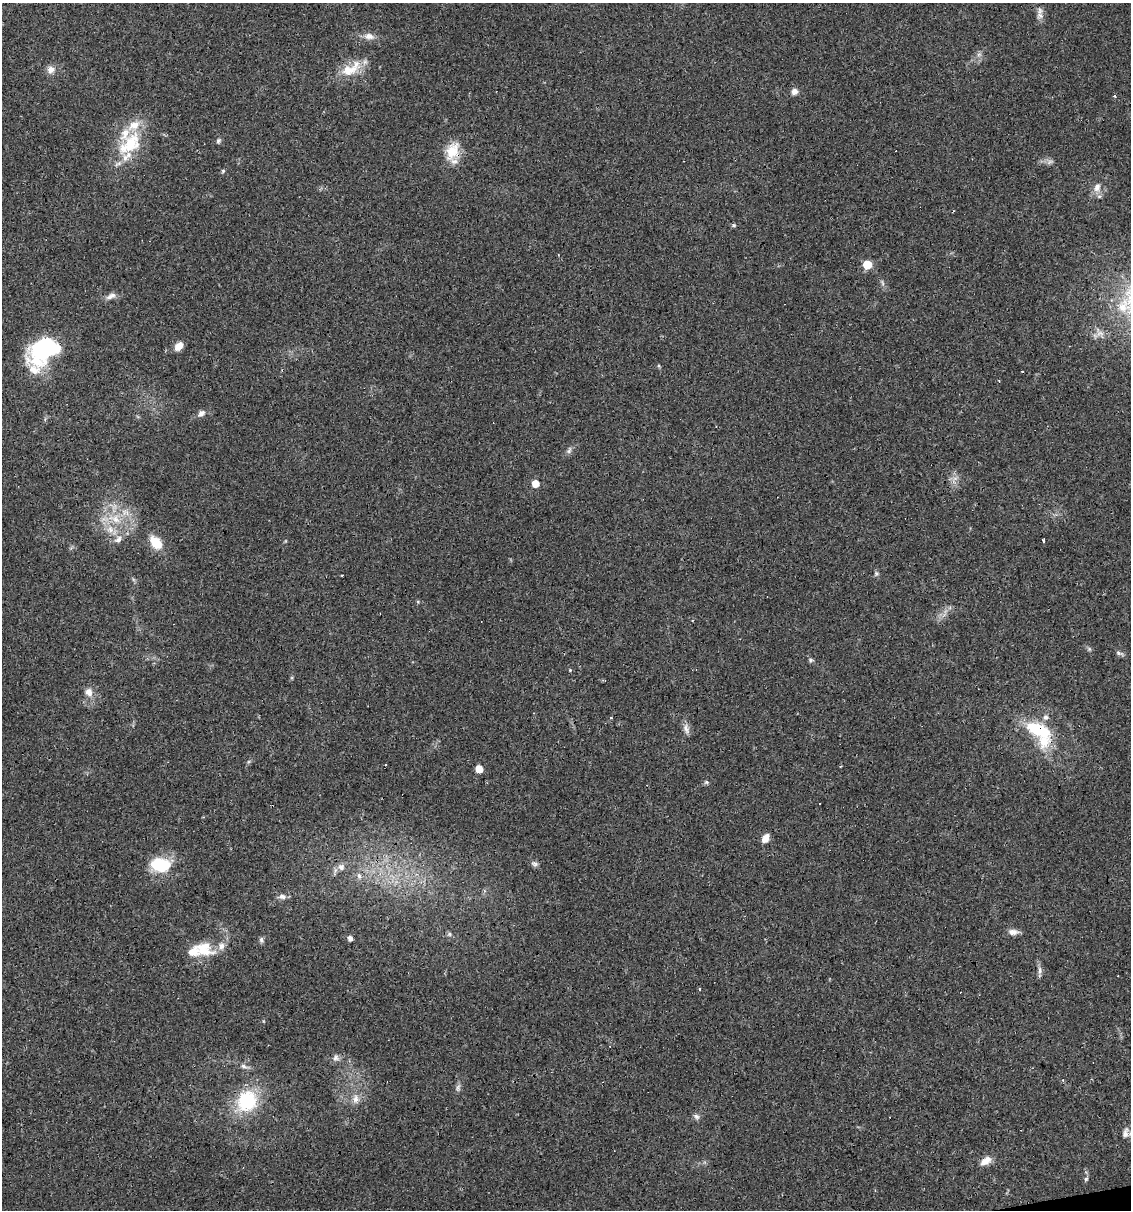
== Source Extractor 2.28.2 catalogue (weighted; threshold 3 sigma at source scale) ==
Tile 6 of 4 x 4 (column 2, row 2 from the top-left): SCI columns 1196-2324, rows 2417-3624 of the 4603 x 4832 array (HDU 1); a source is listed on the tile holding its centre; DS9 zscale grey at full resolution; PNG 1133 x 1212 px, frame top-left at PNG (2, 3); no overlay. Shown black and unused: <1% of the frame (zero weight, under 2 of 3 exposures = <1% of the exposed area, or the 3 px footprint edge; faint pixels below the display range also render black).
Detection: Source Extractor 2.28.2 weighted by HDU 2 'WHT'; one run over the whole footprint, this tile lists its part. Background 0.0829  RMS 0.0064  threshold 0.0286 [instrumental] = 3 sigma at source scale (4.5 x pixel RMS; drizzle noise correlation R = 1.50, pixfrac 1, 0.0396/0.0396 arcsec/px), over >= 5 px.
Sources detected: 81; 1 too faint to see at this stretch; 15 cosmic-ray / hot-pixel residue — not listed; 6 inside a brighter listed object's ellipse — not listed separately; the other 59 listed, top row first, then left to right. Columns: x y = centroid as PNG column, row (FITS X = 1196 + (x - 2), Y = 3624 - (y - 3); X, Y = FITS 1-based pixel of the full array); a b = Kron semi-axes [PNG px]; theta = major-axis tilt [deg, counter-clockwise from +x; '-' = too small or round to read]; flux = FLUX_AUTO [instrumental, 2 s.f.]
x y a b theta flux
1040 11 11 7 81 3.1
369 36 14 9 -12 4.3
979 54 7 4 19 1.3
351 69 33 14 33 15
51 70 10 9 - 3.9
794 92 8 7 - 2.9
1114 96 4 3 - 0.98
218 141 7 5 70 1.2
130 144 41 23 41 32
452 151 26 16 64 14
223 171 5 4 - 0.8
1097 187 13 8 69 4.5
734 225 6 5 - 0.93
867 265 5 5 - 21
113 295 10 8 43 3
178 346 10 7 50 6
43 350 34 21 47 75
201 413 11 7 39 2.6
569 450 10 5 65 1.8
535 483 5 5 - 9.7
115 519 21 11 -24 13
110 530 10 9 - 5
118 539 11 7 29 3.4
1043 540 3 2 - 1.8
156 543 11 7 -49 19
1119 653 10 5 -16 1.7
810 660 6 5 - 1.2
570 670 5 4 - 0.65
89 692 11 10 - 4.6
1045 717 7 7 - 2.2
686 729 15 7 -72 3.3
1039 730 32 14 -25 32
385 764 3 3 - 1.7
840 766 3 2 - 0.64
479 769 5 5 - 11
706 782 6 5 - 1
819 803 3 3 - 6.6
765 838 9 6 60 5.3
534 864 10 6 -24 1.9
160 865 20 13 -7 29
341 867 9 9 - 3.4
359 876 9 6 -80 2.1
282 897 11 7 0 2.7
1012 932 11 8 -3 3.9
449 934 6 5 - 1.1
350 938 5 4 - 3.1
261 940 9 5 82 1.5
204 949 28 19 -13 16
1040 970 12 5 89 2.3
700 989 3 3 - 1
336 1058 9 8 - 2.5
244 1066 9 6 -18 2.2
458 1087 10 4 60 1.6
355 1099 12 8 82 4.1
247 1101 25 22 57 39
696 1116 9 6 -32 1.9
1125 1134 10 7 -51 3.1
986 1161 15 8 33 5.4
1086 1179 5 4 - 0.95
Overlapping masked pixels (flux is a lower limit): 2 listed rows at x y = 452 151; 1039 730